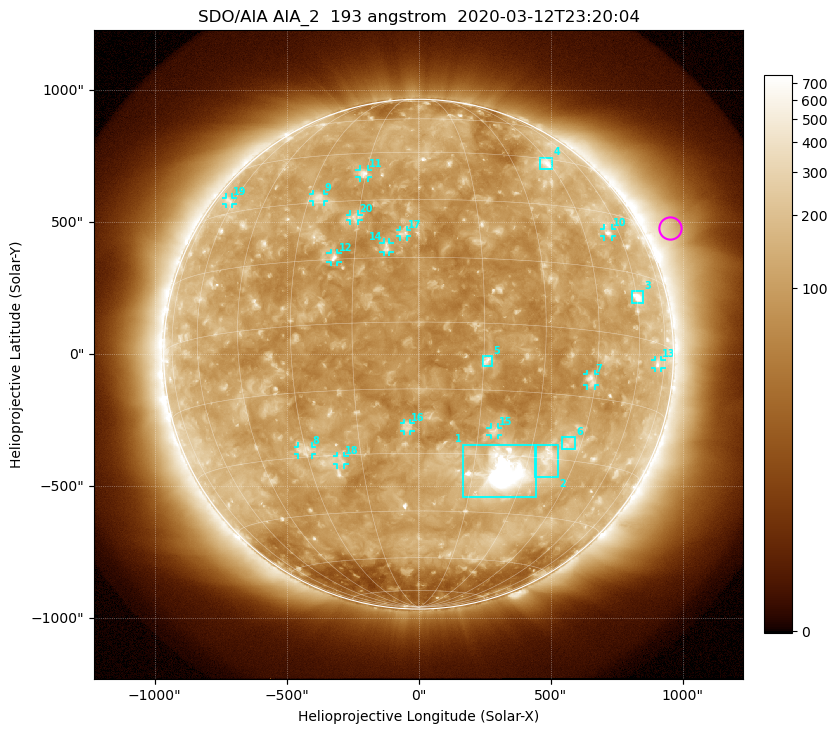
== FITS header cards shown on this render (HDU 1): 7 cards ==
TELESCOP= 'SDO/AIA'
INSTRUME= 'AIA_2'
WAVELNTH=                  193
WAVEUNIT= 'angstrom'
DATE-OBS= '2020-03-12T23:20:04.84'
CTYPE1  = 'HPLN-TAN'
CTYPE2  = 'HPLT-TAN'

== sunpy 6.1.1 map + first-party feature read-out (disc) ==
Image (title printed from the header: SDO/AIA AIA_2  193 angstrom  2020-03-12T23:20:04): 1024 x 1024 px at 2.4 arcsec/px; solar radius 966 arcsec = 402 px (full disc in frame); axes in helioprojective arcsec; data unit not stated in the header (colour bar unlabelled)
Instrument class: DISC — disc imager (sunpy class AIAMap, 193 A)
Bright regions (active regions / flare kernels): reference = the median radial profile (limb darkening/brightening removed); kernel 9 px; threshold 5 sigma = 171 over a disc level ~110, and >= 1.15x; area >= 12 px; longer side >= 10 px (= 24 arcsec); searched inside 0.97 R_sun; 22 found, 20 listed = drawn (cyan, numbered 1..; 14 of them under ~33 arcsec drawn as corner ticks so the feature stays visible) (cap 20 boxes per figure: the strongest are kept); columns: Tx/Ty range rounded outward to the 5 arcsec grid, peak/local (2 s.f.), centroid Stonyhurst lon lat
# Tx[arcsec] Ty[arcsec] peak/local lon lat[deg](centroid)
1 165..445 -540..-340 17 +24 -34
2 440..530 -465..-340 5.1 +36 -30
3 805..855 190..240 8.4 +61 +9
4 455..510 700..745 4.5 +44 +43
5 245..280 -45..-5 5.4 +16 -8
6 545..595 -360..-315 3.6 +41 -26
7 635..670 -120..-75 4.6 +44 -11
8 -455..-405 -380..-350 3.1 -30 -28
9 -400..-360 575..610 3.5 -27 +31
10 700..735 445..475 4.2 +55 +24
11 -225..-190 670..700 4.4 -16 +38
12 -335..-305 350..385 6 -20 +15
13 895..920 -55..-20 3.3 +70 -5
14 -135..-110 385..425 4 -8 +18
15 270..300 -305..-275 3.7 +19 -24
16 -55..-30 -290..-260 3.5 -3 -24
17 -70..-40 445..470 3.7 -3 +21
18 -310..-280 -420..-385 3.4 -21 -31
19 -730..-705 565..595 2.6 -63 +34
20 -260..-225 505..530 2.9 -16 +25
Off-limb structures (1.02-1.3 R_sun): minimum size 162 px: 4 found; the strongest spans PA ~270..315 deg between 1.02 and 1.3 R_sun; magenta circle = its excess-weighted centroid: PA ~295 deg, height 1.1 R_sun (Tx ~955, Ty ~475 arcsec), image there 2.4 x the reference